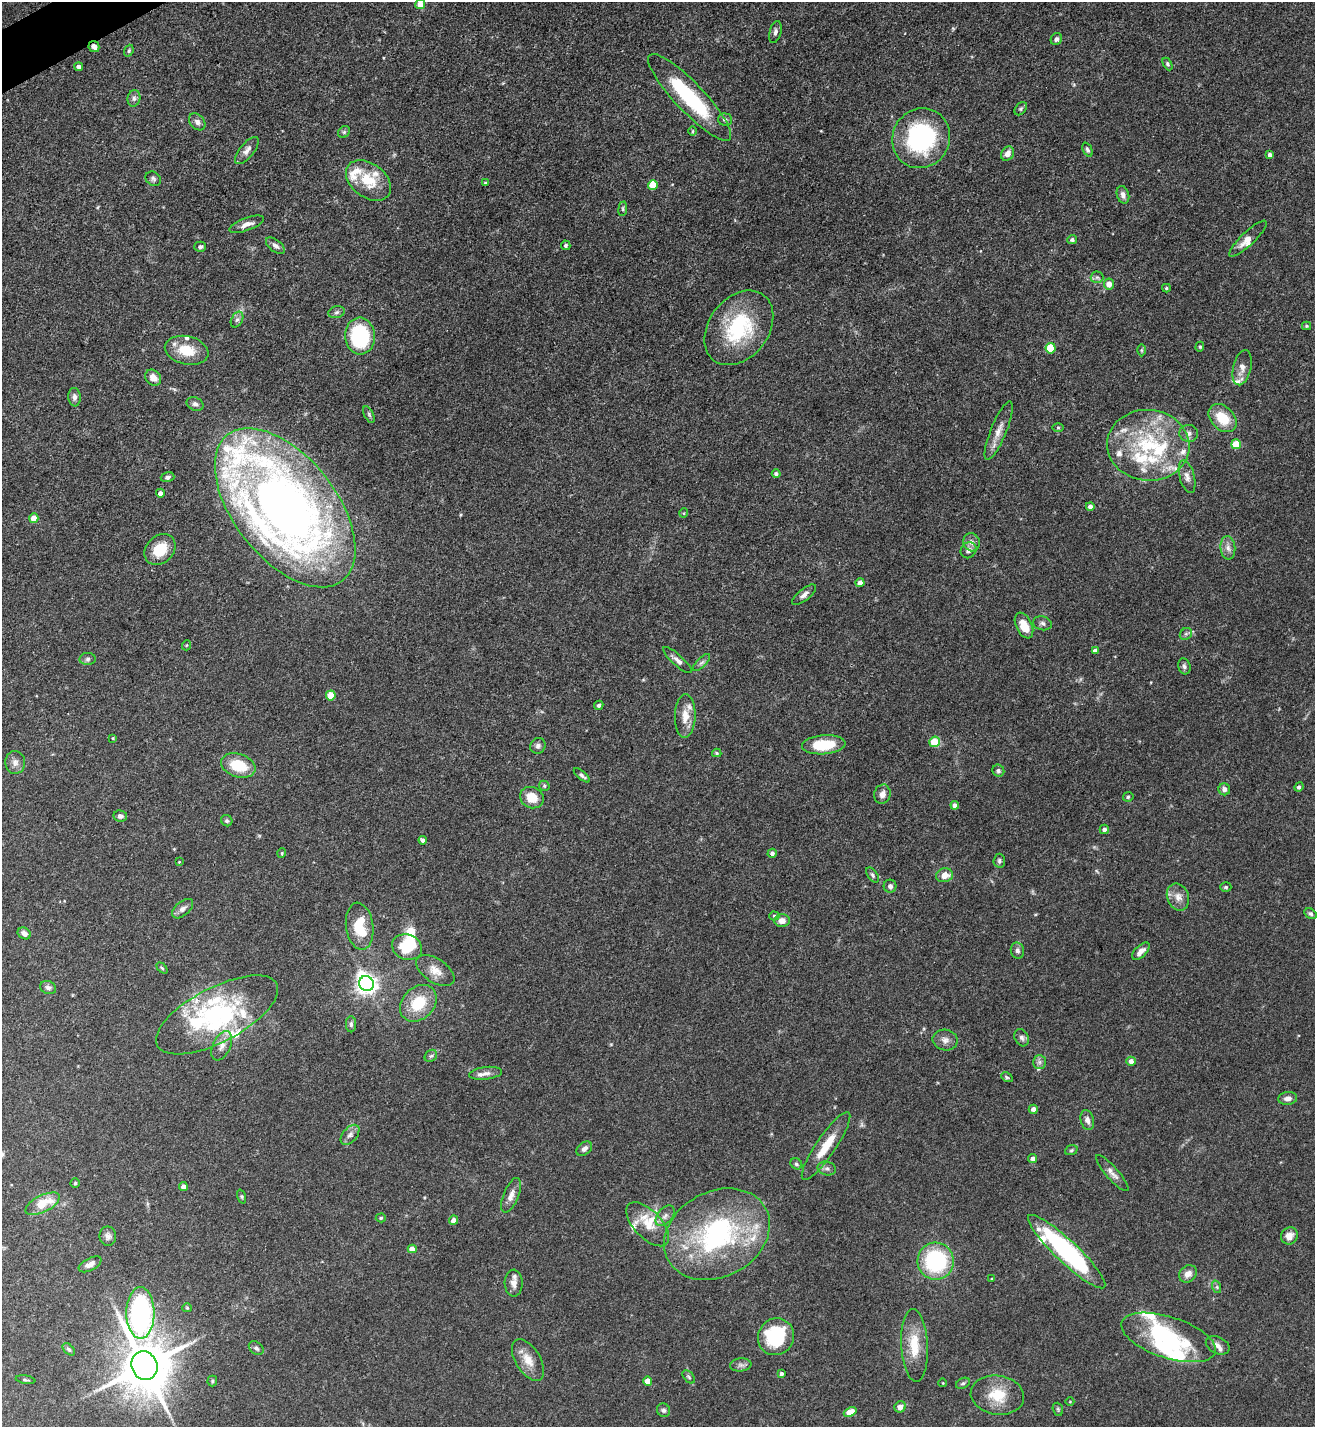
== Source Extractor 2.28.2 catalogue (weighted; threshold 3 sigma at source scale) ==
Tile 11 of 4 x 4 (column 3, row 3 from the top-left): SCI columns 2778-4090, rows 1426-2850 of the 5691 x 5703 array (HDU 1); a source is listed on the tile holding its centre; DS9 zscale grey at full resolution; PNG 1317 x 1429 px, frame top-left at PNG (2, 2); each listed source drawn as its Kron ellipse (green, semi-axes under 4 px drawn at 4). Shown black and unused: <1% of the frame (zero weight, under 3 of 5 exposures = <1% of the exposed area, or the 3 px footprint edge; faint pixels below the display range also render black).
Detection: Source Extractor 2.28.2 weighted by HDU 2 'WHT'; one run over the whole footprint, this tile lists its part. Background 0.0769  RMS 0.004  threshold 0.0181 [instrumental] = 3 sigma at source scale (4.5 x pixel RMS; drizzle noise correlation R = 1.50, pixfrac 1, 0.05/0.05 arcsec/px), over >= 5 px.
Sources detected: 228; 1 too faint to see at this stretch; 7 inside a brighter object's white glare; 1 long thin detection or spike segment (spike, bleed or trail) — neither listed nor drawn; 31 inside a brighter listed object's ellipse — not listed separately; the other 188 listed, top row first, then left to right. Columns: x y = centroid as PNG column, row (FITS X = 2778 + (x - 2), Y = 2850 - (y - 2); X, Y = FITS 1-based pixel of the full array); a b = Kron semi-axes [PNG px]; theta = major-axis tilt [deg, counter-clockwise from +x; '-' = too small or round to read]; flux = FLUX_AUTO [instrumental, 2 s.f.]
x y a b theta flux
420 4 5 5 - 4.8
775 32 11 5 74 1.4
1056 39 6 5 - 1
94 47 6 5 - 2.2
129 51 6 4 70 0.56
1167 64 7 4 -61 0.67
79 67 4 4 - 1.7
690 97 58 14 -46 34
134 98 8 6 78 1.3
1021 109 7 5 49 0.74
725 119 7 6 - 1
197 122 9 7 -47 1.7
693 131 4 3 - 0.34
344 132 6 5 - 0.67
921 138 30 28 62 54
247 150 16 7 51 2.4
1087 150 7 4 -66 0.92
1008 154 7 6 - 2.8
1270 155 4 4 - 1.3
153 179 8 6 -36 1
368 180 25 17 -37 13
485 183 3 3 - 0.44
653 185 5 5 - 10
1123 195 9 6 -73 1.8
623 209 7 3 83 0.6
247 224 18 6 20 2.9
1248 239 25 6 44 3.7
1072 240 5 4 - 0.93
566 245 5 4 - 0.84
275 246 11 6 -38 1.6
200 247 6 5 - 1
1097 277 6 6 - 1
1109 284 5 5 - 3.3
1166 288 4 3 - 0.51
337 312 8 6 17 1.1
237 320 8 5 61 1.2
1307 326 4 4 - 0.46
739 328 41 30 53 33
360 336 18 15 -86 33
1200 347 5 4 - 0.49
1051 348 5 5 - 14
187 350 22 14 -12 9.8
1142 350 6 4 90 0.59
1242 368 18 9 77 3.4
153 378 9 7 -44 3.2
74 397 9 6 -84 1.4
195 404 9 6 -26 1.3
369 415 9 4 -63 0.88
1222 418 16 11 -46 11
1058 427 6 4 0 0.47
999 431 31 8 68 4.7
1189 433 9 8 - 1.8
1236 444 5 5 - 10
1148 445 41 35 -5 39
776 474 4 4 - 0.9
167 477 7 5 17 1.2
1187 477 17 7 -75 2.5
160 493 4 4 - 2
1090 506 4 4 - 1.6
285 508 93 51 -52 330
684 513 5 3 - 0.33
34 518 5 4 - 4.9
972 542 9 8 - 1.9
1228 548 11 7 -84 2.3
160 549 17 13 45 10
968 550 8 7 - 1.7
860 583 4 4 - 2.1
804 595 15 6 39 1.9
1042 623 9 7 -13 1.2
1024 625 14 8 -64 6.3
1186 634 6 5 - 0.87
187 645 5 3 - 0.41
1095 650 4 4 - 1.6
88 659 8 6 3 1.1
677 660 19 5 -41 2
702 662 11 5 44 1.2
1184 666 8 6 -73 1
331 695 5 5 - 8.2
599 705 5 4 - 0.75
685 716 22 10 88 5.3
113 738 4 3 - 0.41
935 742 5 5 - 9.6
824 745 22 9 4 14
538 746 8 7 - 1.3
717 753 5 4 - 0.51
15 762 11 10 - 2.4
238 765 18 11 -17 13
998 771 6 5 - 1
582 775 10 4 -39 1.1
544 786 5 4 - 0.59
1299 787 5 4 - 1.1
1224 789 6 6 - 1.9
882 794 10 8 74 2.1
1128 797 5 4 - 0.71
532 798 12 10 -26 6.6
955 805 4 4 - 1.6
120 816 7 5 -8 1.1
227 821 6 5 - 0.8
1104 829 5 4 - 1.3
423 840 4 3 - 1.3
282 853 5 3 - 0.36
772 853 5 4 - 1.2
999 861 7 5 85 0.84
179 862 3 3 - 0.3
873 875 8 4 -54 0.89
945 875 8 7 - 3.6
890 886 6 6 - 1.2
1226 887 5 4 - 0.59
1178 897 14 10 -67 3.5
183 909 12 7 40 2
1310 914 6 5 - 0.85
774 916 5 4 - 0.66
782 921 7 6 - 2.9
360 926 23 13 -82 13
24 933 7 5 -32 2.1
407 947 15 12 -21 10
1017 951 8 6 -76 1.3
1141 951 11 5 44 2.6
162 968 6 4 -45 0.51
435 970 21 11 -33 4.9
366 984 8 7 - 240
48 987 8 6 -22 1.3
418 1003 20 15 46 14
217 1015 67 27 28 46
351 1024 8 5 -90 0.92
1022 1038 9 6 -61 1.3
945 1040 12 10 -11 2.4
222 1046 16 8 66 3.1
431 1056 7 5 42 0.91
1131 1061 5 4 - 2.2
1039 1062 7 6 - 1.2
486 1073 16 6 7 2.1
1007 1077 6 4 -29 0.62
1288 1098 9 6 6 2
1033 1109 4 4 - 1.8
1087 1120 10 6 -75 1.8
350 1135 12 7 50 2
826 1146 40 10 56 10
584 1149 9 6 39 1.6
1071 1150 6 5 - 0.66
1033 1158 4 4 - 1.7
796 1164 6 5 - 0.79
827 1168 9 6 -13 1.5
1112 1173 23 6 -49 2.5
75 1183 4 4 - 0.55
183 1187 4 4 - 2.2
511 1195 18 7 68 3.2
242 1197 7 3 -71 0.5
43 1204 19 8 26 8.8
665 1216 12 7 50 2
381 1218 5 4 - 0.54
454 1220 5 4 - 3.1
648 1224 27 13 -46 8.1
717 1234 55 43 28 69
108 1236 10 8 -80 1.6
1289 1236 9 8 - 3.4
412 1249 4 4 - 3
1067 1252 52 11 -43 70
936 1261 18 18 - 40
90 1264 12 6 27 2.3
1188 1274 9 7 41 2.8
992 1279 3 3 - 0.3
514 1283 13 9 -88 2.5
1217 1287 6 4 -72 0.66
187 1308 5 4 - 0.48
140 1313 26 14 -90 96
776 1337 19 17 57 29
1169 1337 49 20 -18 27
914 1345 36 13 -87 11
1218 1345 12 8 -26 2.2
256 1348 8 6 -39 1.2
69 1349 7 4 -44 0.88
528 1360 23 12 -58 6
741 1365 11 6 6 1.4
144 1366 14 13 - 2200
781 1374 4 3 - 1.1
689 1377 8 4 -49 0.77
25 1380 10 3 -9 0.59
212 1381 5 5 - 0.58
648 1381 4 4 - 4.5
943 1383 4 3 - 0.28
963 1383 7 5 28 0.77
997 1395 27 19 -9 11
1070 1402 4 3 - 0.29
900 1407 6 5 - 2.6
1058 1409 7 5 -69 0.59
663 1410 7 6 - 1.1
850 1412 7 4 24 6.5
Overlapping masked pixels (flux is a lower limit): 1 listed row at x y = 94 47
Isophote crosses this tile's border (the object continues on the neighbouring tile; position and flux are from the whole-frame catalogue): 1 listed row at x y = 420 4